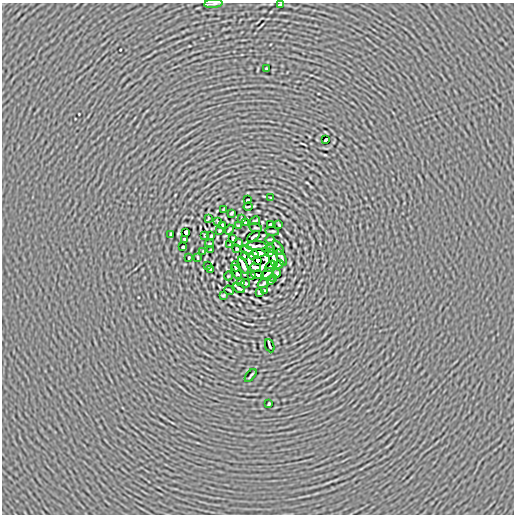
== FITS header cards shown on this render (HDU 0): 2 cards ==
NAXIS1  =                  512
NAXIS2  =                  512

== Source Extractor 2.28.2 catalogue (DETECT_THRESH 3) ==
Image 512 x 512 px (HDU 0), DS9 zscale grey, 1 PNG px = 1 image px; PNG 516 x 516 px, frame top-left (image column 1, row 512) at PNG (2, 3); each listed source drawn as its Kron ellipse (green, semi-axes under 4 px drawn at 4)
Background -5.74e-05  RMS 0.0051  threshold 0.0154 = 3 sigma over >= 5 px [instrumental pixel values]
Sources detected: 79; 3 with non-positive FLUX_AUTO (blend fragments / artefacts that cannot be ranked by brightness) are neither listed nor drawn; the other 76 listed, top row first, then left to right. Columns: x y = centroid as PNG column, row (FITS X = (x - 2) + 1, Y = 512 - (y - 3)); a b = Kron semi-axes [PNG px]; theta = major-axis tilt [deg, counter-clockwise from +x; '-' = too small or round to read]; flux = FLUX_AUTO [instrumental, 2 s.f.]
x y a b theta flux
213 4 9 2 5 0.72
280 4 4 2 - 0.36
266 69 3 2 - 0.37
326 140 4 2 - 0.58
271 198 3 2 - 0.19
248 200 3 2 - 0.4
248 207 4 2 - 0.34
224 209 4 2 - 0.3
231 213 3 2 - 0.4
208 218 4 2 - 0.26
242 219 3 2 - 0.25
255 221 5 2 - 0.45
218 222 3 2 - 0.21
245 223 3 3 - 0.24
223 225 4 2 - 0.37
270 225 3 2 - 0.53
279 225 4 2 - 0.34
238 226 3 2 - 0.37
256 228 6 2 -9 0.34
229 230 5 2 - 0.39
220 231 3 3 - 0.31
272 231 7 2 -7 0.48
186 232 4 3 - 0.48
170 234 4 2 - 0.35
205 235 3 2 - 0.28
211 236 3 2 - 0.32
254 237 7 2 35 0.43
233 238 4 2 - 0.42
185 239 3 2 - 0.38
270 239 5 2 - 0.41
239 242 3 3 - 0.36
209 244 4 2 - 0.3
230 245 4 2 - 0.28
256 246 10 3 2 0.64
183 247 3 3 - 0.5
278 248 8 2 -57 0.51
237 249 3 2 - 0.36
270 249 3 2 - 0.22
210 250 3 2 - 0.29
247 250 6 3 -24 0.059
203 251 2 2 - 0.2
259 253 7 3 -4 0.48
269 253 3 2 - 0.32
254 255 5 3 - 0.15
244 256 4 2 - 0.37
198 257 3 2 - 0.3
189 258 3 2 - 0.3
273 258 9 3 -77 0.49
281 258 9 3 -62 0.38
258 260 3 3 - 3.2
279 264 5 2 - 0.52
243 265 9 3 -65 1.3
208 266 3 2 - 0.22
236 266 5 3 - 0.55
270 266 6 2 54 0.61
255 268 6 3 -10 0.61
210 269 3 2 - 0.23
237 272 8 3 -65 0.13
277 273 4 3 - 0.47
267 274 7 2 43 0.85
252 275 3 2 - 0.24
258 275 6 3 -8 0.46
228 276 4 3 - 0.25
274 278 3 2 - 0.25
270 281 3 2 - 0.36
241 282 3 2 - 0.31
245 283 4 3 - 0.3
263 283 6 2 33 0.58
239 288 6 2 -30 0.64
229 290 5 2 - 0.46
265 290 4 2 - 0.25
259 292 3 2 - 0.46
223 295 3 2 - 0.3
270 346 7 2 -69 0.53
251 375 7 2 51 0.49
269 404 3 2 - 0.35
At the frame edge (FLAGS 8, measured only in part): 2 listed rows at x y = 213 4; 280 4
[3 non-positive-flux detections neither listed nor drawn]